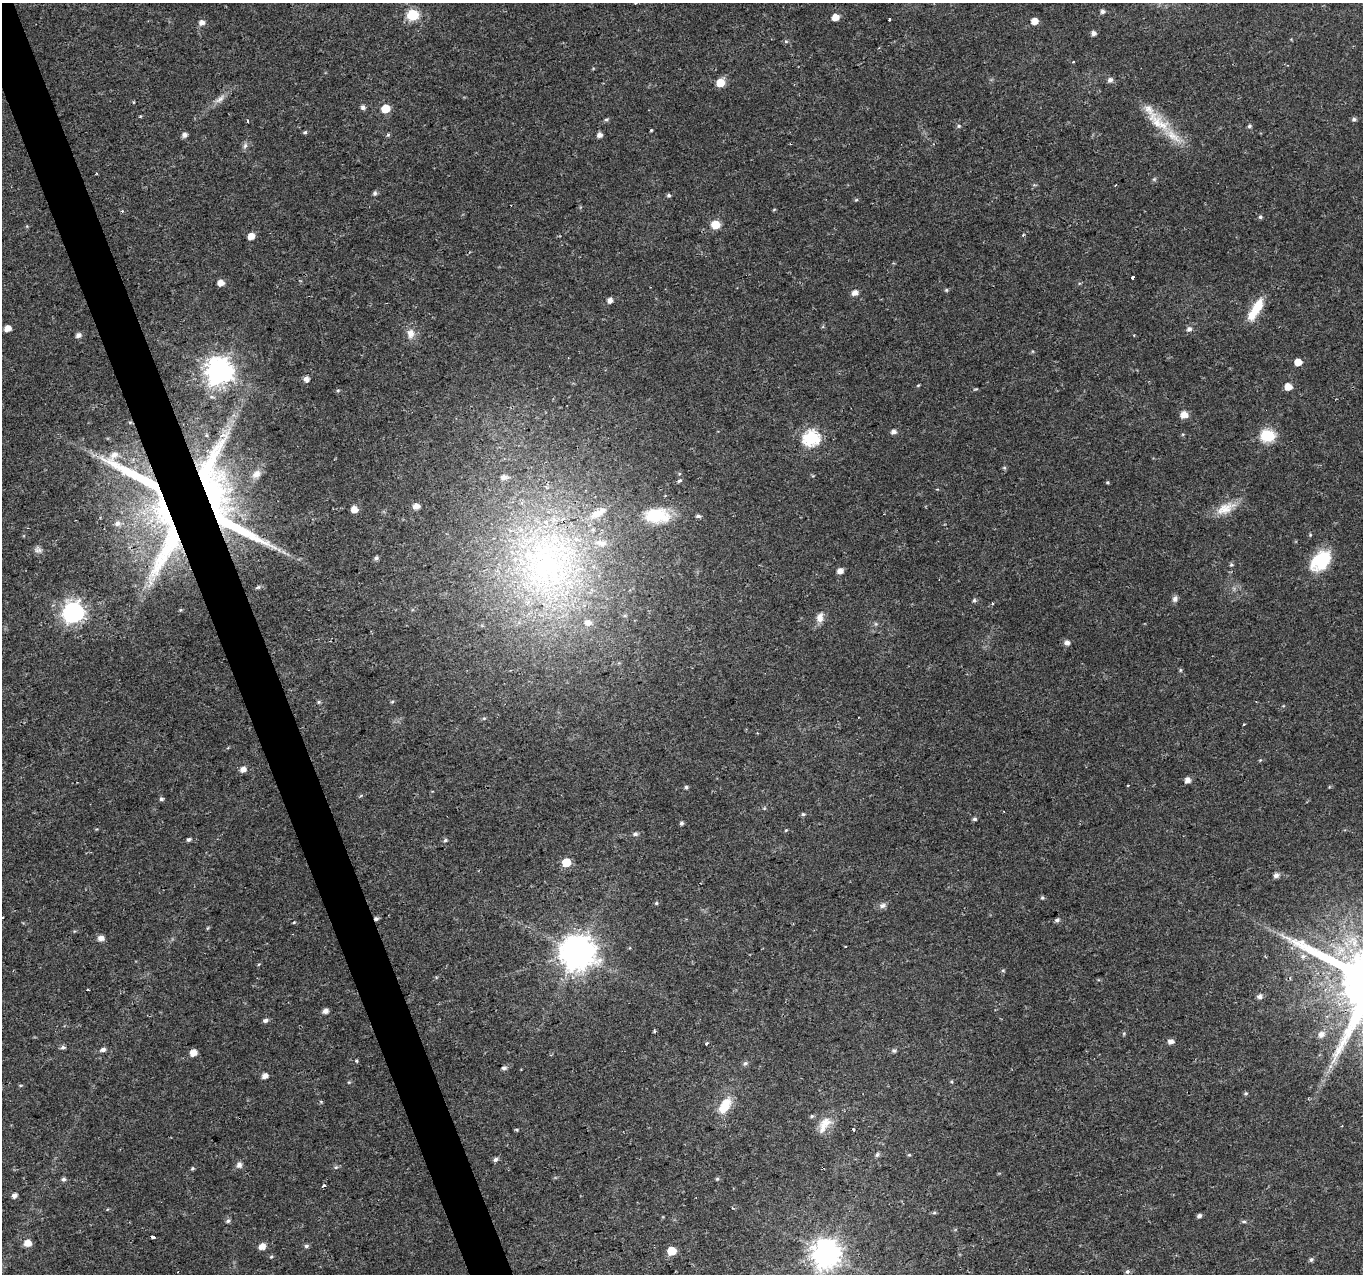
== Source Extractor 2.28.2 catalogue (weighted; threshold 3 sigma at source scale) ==
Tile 11 of 4 x 4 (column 3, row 3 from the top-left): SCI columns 2727-4087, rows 1400-2671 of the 5449 x 5285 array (HDU 1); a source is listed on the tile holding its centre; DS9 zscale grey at full resolution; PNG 1365 x 1276 px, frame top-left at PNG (2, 3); no overlay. Shown black and unused: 3% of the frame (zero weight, under 2 of 3 exposures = <1% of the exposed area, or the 3 px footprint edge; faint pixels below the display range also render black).
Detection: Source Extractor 2.28.2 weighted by HDU 2 'WHT'; one run over the whole footprint, this tile lists its part. Background 0.0288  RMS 0.0031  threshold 0.0141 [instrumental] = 3 sigma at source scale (4.5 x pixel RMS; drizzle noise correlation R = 1.50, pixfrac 1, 0.0396/0.0396 arcsec/px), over >= 5 px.
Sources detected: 164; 1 inside a brighter object's white glare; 2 cosmic-ray / hot-pixel residue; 1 long thin detection or spike segment (spike, bleed or trail) — not listed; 10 inside a brighter listed object's ellipse — not listed separately; the other 150 listed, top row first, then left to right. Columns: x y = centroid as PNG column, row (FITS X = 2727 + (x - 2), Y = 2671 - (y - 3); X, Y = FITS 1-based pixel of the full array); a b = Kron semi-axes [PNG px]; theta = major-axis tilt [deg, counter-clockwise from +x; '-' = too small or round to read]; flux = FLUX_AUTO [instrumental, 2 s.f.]
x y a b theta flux
1102 11 5 5 - 1
413 15 6 6 - 27
835 17 6 5 - 3.3
890 19 3 3 - 0.66
1034 21 5 5 - 3.4
202 22 6 6 - 1.6
1093 33 5 5 - 1.3
786 41 6 4 -19 0.4
1110 80 7 6 - 1.1
720 83 6 5 - 7.1
220 99 16 7 40 2.1
134 102 3 3 - 0.35
363 107 6 5 - 0.93
385 108 5 5 - 8.3
606 119 6 4 29 0.52
1354 119 6 5 - 0.7
248 121 4 3 - 0.41
1159 123 41 16 -36 10
959 126 6 5 - 0.51
1249 126 6 4 18 0.55
651 130 3 3 - 0.4
305 132 6 4 14 0.5
185 135 6 5 - 1.2
388 135 5 5 - 0.43
599 135 6 5 - 1.3
245 146 9 5 63 0.93
1154 179 5 5 - 0.44
1116 185 3 3 - 0.25
375 193 6 5 - 0.63
669 195 5 5 - 0.57
856 200 6 3 18 0.34
1260 217 5 5 - 0.55
715 224 7 6 - 6.4
1023 235 4 3 - 0.34
251 236 5 5 - 3.5
1133 278 3 3 - 1.2
220 283 5 5 - 2.7
946 290 5 4 - 0.4
855 293 7 6 - 1.6
610 300 5 4 - 1.7
1256 309 29 9 60 8.2
7 328 5 5 - 2.7
1189 329 6 6 - 1.1
411 333 12 10 89 2.6
78 335 6 6 - 1.1
1134 335 2 2 - 0.23
1298 362 5 5 - 4.1
219 371 9 9 - 360
306 379 5 5 - 1.8
918 385 5 3 - 0.3
1288 387 5 5 - 3.6
338 390 5 3 - 0.34
1184 414 7 7 - 2.7
894 431 6 5 - 1.3
1268 436 8 6 -9 39
811 438 7 7 - 67
114 455 12 8 27 2.1
1004 468 6 5 - 0.42
504 477 8 6 9 1.6
680 480 6 3 32 0.5
209 491 128 50 88 120
416 506 7 6 - 1.9
1225 508 29 13 27 5.7
354 509 5 5 - 3
657 515 31 18 -1 11
698 516 6 4 -1 0.62
117 523 9 7 7 1.6
38 550 10 8 0 1.2
376 558 5 5 - 0.76
1320 561 28 18 44 13
548 564 100 87 85 150
1231 565 5 5 - 0.48
840 571 5 5 - 2.1
258 587 7 5 30 0.55
1175 599 8 7 - 1.1
974 600 5 5 - 0.59
73 612 8 8 - 180
820 617 13 9 81 2.3
1067 642 7 6 - 1.3
1180 670 6 4 -90 0.36
392 702 5 3 - 0.35
484 718 5 4 - 0.39
243 769 6 5 - 1.9
1188 780 6 5 - 1.6
1128 785 3 2 - 0.24
686 787 5 4 - 0.5
161 799 5 5 - 0.63
803 814 6 5 - 0.49
974 819 5 5 - 0.63
681 823 4 4 - 0.75
786 830 5 3 - 0.28
635 834 7 5 17 0.78
189 839 5 4 - 0.61
445 840 5 4 - 0.55
566 862 5 5 - 9.8
1276 875 6 6 - 1.3
1042 898 5 5 - 0.48
656 903 5 4 - 0.36
882 905 10 7 20 1.1
2 918 3 3 - 0.98
1057 920 6 5 - 0.72
294 922 4 3 - 0.26
1286 937 26 5 -24 3.2
101 938 8 6 -4 1.5
578 952 10 10 - 680
1303 956 7 6 - 1.1
88 990 3 2 - 0.43
1260 997 6 5 - 1.3
325 1011 6 5 - 1.5
265 1020 6 5 - 0.89
1321 1034 8 7 - 1.7
1171 1041 6 5 - 1.6
707 1043 3 3 - 2.4
63 1047 6 5 - 0.78
103 1050 7 5 18 1.1
894 1051 6 5 - 0.6
193 1053 6 5 - 3.2
357 1061 4 4 - 0.37
745 1063 7 5 50 0.75
504 1068 7 5 8 0.69
265 1076 5 4 - 2.2
349 1082 5 3 - 0.29
1246 1093 5 5 - 0.48
725 1106 23 11 58 6.7
812 1116 5 5 - 0.44
824 1125 26 12 60 4.6
516 1129 5 3 - 0.34
853 1129 3 3 - 1
877 1155 7 5 73 0.62
909 1155 5 4 - 0.33
495 1159 6 5 - 0.85
239 1165 7 6 - 1.5
336 1167 6 4 42 0.46
192 1168 6 4 22 0.44
63 1179 5 5 - 0.77
717 1179 5 5 - 0.4
324 1186 5 3 - 0.6
14 1195 6 5 - 1.2
934 1213 6 4 1 0.42
1199 1216 5 4 - 0.86
228 1221 6 5 - 0.64
1244 1221 6 4 -1 0.47
153 1237 4 3 - 2.1
27 1243 6 6 - 3.5
262 1246 6 5 - 3
306 1246 6 5 - 0.65
671 1251 6 5 - 9.4
826 1254 9 9 - 400
1311 1259 5 5 - 0.64
1127 1271 6 6 - 0.65
Overlapping masked pixels (flux is a lower limit): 1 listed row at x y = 209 491
Isophote crosses this tile's border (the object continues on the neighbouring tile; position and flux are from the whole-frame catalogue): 1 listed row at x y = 2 918